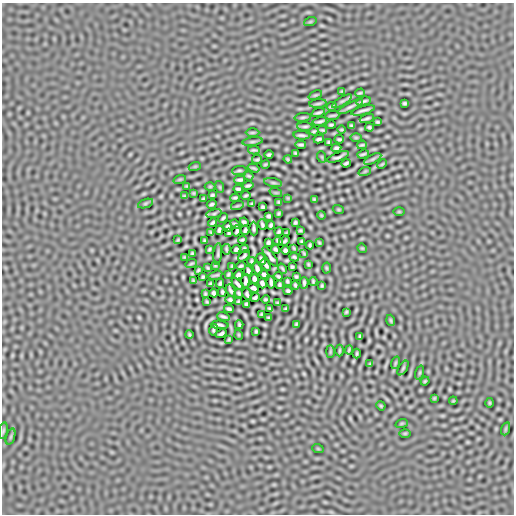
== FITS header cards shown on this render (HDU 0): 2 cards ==
NAXIS1  =                  512
NAXIS2  =                  512

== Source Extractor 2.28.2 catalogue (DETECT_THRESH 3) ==
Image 512 x 512 px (HDU 0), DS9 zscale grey, 1 PNG px = 1 image px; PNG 516 x 516 px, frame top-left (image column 1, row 512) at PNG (2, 3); each listed source drawn as its Kron ellipse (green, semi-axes under 4 px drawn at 4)
Background 1.11e-07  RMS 2.3e-05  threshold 7.02e-05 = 3 sigma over >= 5 px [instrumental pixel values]
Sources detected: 209; all 209 listed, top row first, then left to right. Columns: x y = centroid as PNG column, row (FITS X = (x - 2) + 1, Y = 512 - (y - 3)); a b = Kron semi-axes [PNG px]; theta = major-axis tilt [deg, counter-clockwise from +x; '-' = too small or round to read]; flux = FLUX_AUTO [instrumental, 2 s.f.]
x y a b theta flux
310 22 6 4 19 0.0015
342 91 4 2 - 0.0016
360 93 5 2 - 0.0023
315 95 7 3 21 0.0019
342 101 11 3 30 0.003
363 101 7 2 14 0.0033
405 103 4 3 - 0.0024
318 104 8 2 5 0.0026
332 106 5 2 - 0.0023
350 107 14 3 27 0.0054
363 110 12 2 15 0.0047
318 113 7 2 18 0.0033
332 115 7 2 6 0.0023
303 117 8 3 5 0.0024
367 118 7 2 19 0.0032
320 121 7 2 14 0.0035
378 122 4 3 - 0.0022
331 125 4 3 - 0.0023
305 126 7 2 -2 0.0027
351 126 3 3 - 0.002
369 127 4 3 - 0.0024
322 130 4 2 - 0.0021
342 130 4 2 - 0.0017
314 131 4 2 - 0.002
252 132 7 3 1 0.0019
302 135 8 2 -5 0.0036
356 137 6 4 0 0.0014
319 139 5 3 - 0.0029
339 139 5 2 - 0.0023
252 142 10 3 7 0.0026
329 142 4 3 - 0.0019
301 145 5 2 - 0.0028
362 145 5 2 - 0.0022
336 148 5 3 - 0.0028
254 150 6 2 3 0.0024
295 153 4 2 - 0.0018
363 154 6 2 18 0.0026
269 155 4 3 - 0.0025
322 157 6 3 -71 0.001
338 157 11 3 21 0.004
257 159 5 2 - 0.0022
288 159 4 3 - 0.0019
373 159 9 4 27 0.0025
346 163 5 3 - 0.0026
265 164 4 3 - 0.0019
382 164 5 3 - 0.0017
195 166 6 4 19 0.0013
254 168 6 2 -18 0.0025
239 171 7 3 5 0.0021
365 171 6 4 19 0.0014
249 176 5 2 - 0.0019
180 179 6 4 18 0.0015
240 180 5 3 - 0.003
273 183 9 3 -11 0.0021
187 186 3 2 - 0.0013
210 186 5 3 - 0.0014
248 186 5 3 - 0.0028
220 187 6 3 -71 0.0013
238 189 4 3 - 0.0026
193 193 3 2 - 0.0016
276 193 6 4 -18 0.0014
212 195 4 3 - 0.0022
246 195 5 3 - 0.0022
184 196 3 2 - 0.0016
235 198 4 2 - 0.0023
288 198 4 4 - 0.0014
203 199 3 3 - 0.0019
314 199 3 3 - 0.0016
279 202 3 2 - 0.0017
145 204 8 3 19 0.0018
212 204 5 3 - 0.0026
252 204 4 3 - 0.0021
237 206 6 4 19 0.0014
263 207 4 3 - 0.0023
338 209 6 3 -18 0.0013
399 212 5 3 - 0.0014
279 213 4 3 - 0.0021
214 214 8 3 11 0.002
321 215 4 3 - 0.0015
268 216 4 3 - 0.0025
223 218 5 2 - 0.0023
244 222 4 3 - 0.0027
213 223 4 3 - 0.0027
295 223 4 3 - 0.0022
235 224 5 2 - 0.0018
262 225 5 3 - 0.0027
271 225 4 3 - 0.0025
227 227 5 3 - 0.0021
254 229 7 3 -88 0.0028
219 230 5 3 - 0.0028
245 230 4 3 - 0.0028
300 230 3 3 - 0.0018
237 231 6 3 76 0.0026
279 232 4 3 - 0.0023
211 233 4 2 - 0.0017
229 233 4 3 - 0.0018
286 233 4 2 - 0.0016
178 240 3 2 - 0.0015
242 240 4 3 - 0.002
204 241 3 3 - 0.0019
278 241 5 3 - 0.0022
284 241 6 3 30 0.0024
301 241 4 2 - 0.0017
268 243 4 3 - 0.0024
319 243 3 2 - 0.0016
310 245 4 3 - 0.0021
294 248 3 2 - 0.0015
362 248 5 4 - 0.0015
209 249 4 3 - 0.0019
226 249 5 2 - 0.0024
244 249 4 3 - 0.002
275 249 4 3 - 0.0026
236 250 5 3 - 0.0028
285 250 4 4 - 0.0028
192 253 4 2 - 0.0018
304 253 4 2 - 0.0017
218 254 11 3 84 0.0024
244 256 7 3 42 0.0021
184 257 3 2 - 0.0016
270 257 12 3 -53 0.0044
294 257 5 2 - 0.0024
261 259 6 3 -62 0.003
251 261 4 3 - 0.002
191 264 6 3 23 0.002
308 264 4 2 - 0.0016
215 265 3 2 - 0.0013
266 265 6 3 -51 0.0034
232 266 3 3 - 0.0016
241 266 5 2 - 0.0023
292 267 3 3 - 0.0021
208 268 4 2 - 0.0017
257 268 6 3 -68 0.0039
326 268 5 3 - 0.0015
282 269 5 2 - 0.0019
198 270 3 2 - 0.0016
248 271 5 3 - 0.0028
228 274 4 2 - 0.002
264 274 4 3 - 0.0029
215 275 7 2 15 0.0023
238 275 5 4 - 0.0029
278 276 4 3 - 0.0021
296 276 4 3 - 0.0019
203 277 4 3 - 0.0022
254 279 5 3 - 0.004
193 280 3 2 - 0.0015
245 281 7 3 83 0.0036
287 281 4 3 - 0.002
271 282 6 3 -83 0.0039
313 282 4 3 - 0.0021
220 283 4 3 - 0.0025
262 283 5 3 - 0.0031
304 283 5 3 - 0.0029
211 284 4 3 - 0.0022
238 284 7 3 -43 0.0028
279 285 4 3 - 0.0023
295 285 4 3 - 0.0022
322 286 3 3 - 0.0019
253 288 5 4 - 0.0033
231 291 6 3 -59 0.0028
288 291 4 3 - 0.0025
222 292 4 3 - 0.0024
214 293 4 3 - 0.0028
239 293 4 2 - 0.0021
205 294 3 3 - 0.0019
247 294 6 3 -64 0.0028
255 298 5 3 - 0.0026
266 299 4 2 - 0.0021
230 300 4 3 - 0.0024
238 301 3 2 - 0.0017
207 302 4 2 - 0.0015
277 303 3 3 - 0.0016
246 304 4 3 - 0.0024
270 308 4 3 - 0.002
229 309 5 3 - 0.0029
286 309 4 3 - 0.0019
346 312 3 2 - 0.0016
261 314 3 2 - 0.0016
223 316 6 3 -20 0.0032
268 318 4 2 - 0.0015
391 320 6 3 -71 0.002
296 324 3 2 - 0.0016
220 325 9 3 -4 0.0027
239 325 4 3 - 0.0022
214 330 6 2 76 0.0019
256 331 4 3 - 0.002
221 334 5 3 - 0.0031
189 335 4 2 - 0.0019
239 335 5 3 - 0.0013
360 336 4 3 - 0.002
229 340 3 3 - 0.0018
349 350 4 2 - 0.0019
339 351 6 3 89 0.0018
330 352 6 3 90 0.0016
357 354 5 2 - 0.0019
395 363 6 4 71 0.0014
370 364 3 2 - 0.0015
403 368 8 3 58 0.0022
420 373 7 3 71 0.0014
425 381 4 3 - 0.0017
434 398 3 3 - 0.0015
453 401 4 3 - 0.0014
489 403 5 3 - 0.0015
381 406 5 3 - 0.0017
402 423 6 4 18 0.0012
505 429 7 4 71 0.0016
3 431 8 3 81 0.002
405 433 6 4 1 0.0014
11 437 8 3 71 0.002
318 449 6 3 -19 0.0011